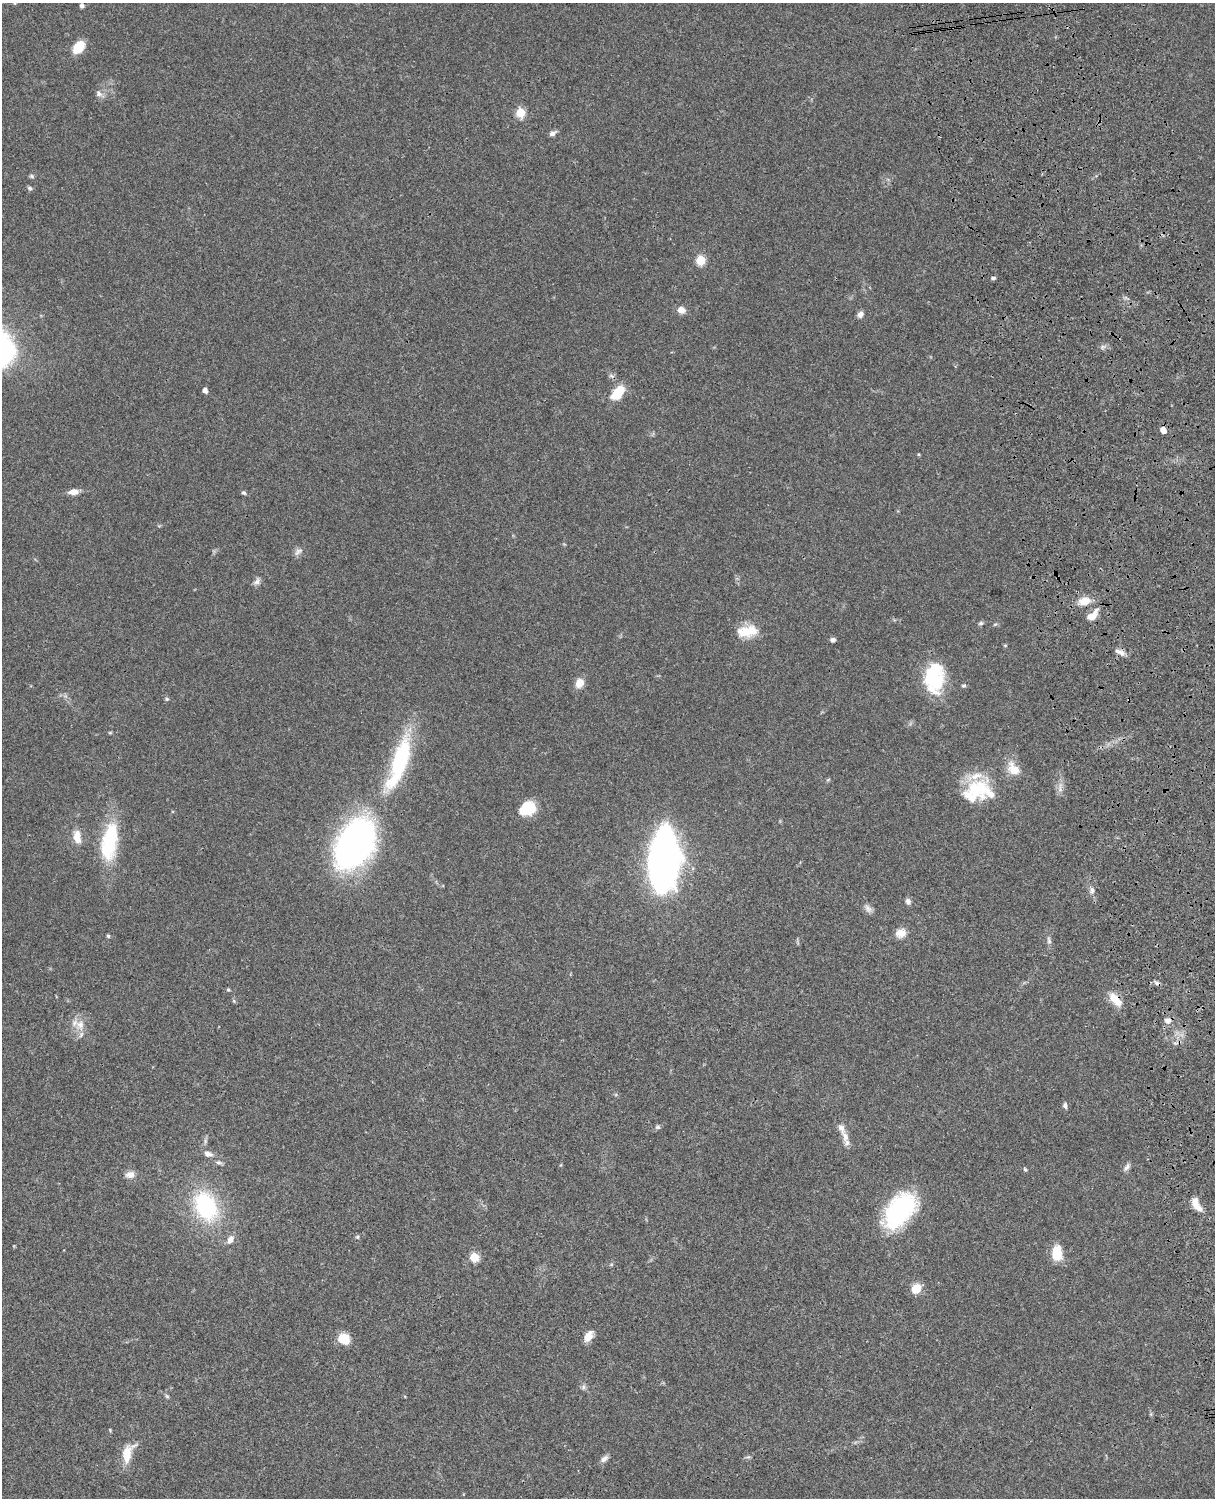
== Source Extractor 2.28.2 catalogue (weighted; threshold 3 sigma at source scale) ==
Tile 6 of 4 x 3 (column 2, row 2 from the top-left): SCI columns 1335-2547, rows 1775-3270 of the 5091 x 4931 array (HDU 1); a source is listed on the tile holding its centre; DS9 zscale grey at full resolution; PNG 1217 x 1500 px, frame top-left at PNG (2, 3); no overlay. Shown black and unused: <1% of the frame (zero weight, under 3 of 4 exposures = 6% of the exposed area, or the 3 px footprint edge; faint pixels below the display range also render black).
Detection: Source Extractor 2.28.2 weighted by HDU 2 'WHT'; one run over the whole footprint, this tile lists its part. Background 0.0755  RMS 0.0058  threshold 0.026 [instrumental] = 3 sigma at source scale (4.5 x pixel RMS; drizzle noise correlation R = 1.50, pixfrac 1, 0.05/0.05 arcsec/px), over >= 5 px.
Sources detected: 81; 2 inside a brighter object's white glare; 1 cosmic-ray / hot-pixel residue — not listed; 3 inside a brighter listed object's ellipse — not listed separately; the other 75 listed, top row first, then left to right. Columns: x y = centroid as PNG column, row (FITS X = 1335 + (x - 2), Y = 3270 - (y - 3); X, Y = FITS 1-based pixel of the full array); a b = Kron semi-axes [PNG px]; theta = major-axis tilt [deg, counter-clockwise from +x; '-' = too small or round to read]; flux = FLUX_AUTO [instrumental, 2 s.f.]
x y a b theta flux
82 6 5 5 - 1.4
79 47 15 10 51 11
99 94 10 8 -41 2.4
520 113 5 5 - 26
553 133 10 6 27 2.1
32 176 7 4 -28 0.99
30 188 7 4 -28 1.1
701 260 5 5 - 27
993 278 6 4 14 1.1
681 310 8 7 - 4.6
860 314 7 6 - 2.6
1102 347 7 4 72 1.1
611 376 8 5 -20 1.3
205 390 4 4 - 3.3
618 393 19 11 49 13
1163 430 5 4 - 6.1
73 492 13 7 5 4
244 493 6 5 - 1
298 551 14 7 38 2.4
257 581 11 7 63 2.2
1084 601 14 9 9 7.6
1092 616 14 7 47 7.4
981 623 7 5 15 1.1
995 624 6 3 19 0.73
747 631 25 14 8 13
833 640 6 5 - 1.6
1005 645 6 4 0 0.57
1120 652 16 6 -23 3.1
936 681 31 20 69 28
580 683 8 7 - 7.7
964 686 6 5 - 0.97
167 699 5 4 - 0.81
110 733 6 4 1 0.63
399 762 69 17 71 60
1013 769 19 13 -51 9.1
1060 788 17 6 86 3.4
974 789 48 23 -8 30
526 810 21 11 24 16
77 837 17 9 -83 6.8
109 841 44 17 80 40
355 844 42 26 63 250
664 861 52 22 86 340
1092 891 8 6 90 1.9
908 901 8 6 -63 2
868 908 12 8 -51 2.6
900 933 13 11 20 5.3
108 936 5 5 - 0.8
1049 940 10 5 -78 1.8
228 990 5 4 - 0.75
1115 999 20 10 -48 8
234 1001 6 4 -71 0.72
1168 1020 8 7 - 3.2
80 1025 17 12 77 7.2
1065 1105 9 5 -84 1.5
658 1127 7 6 - 1.2
845 1137 17 8 -75 5
208 1154 11 7 -13 2.9
219 1162 9 5 -9 1.5
1127 1167 12 6 50 2
1025 1169 6 4 -66 0.78
130 1175 12 9 9 3.8
1196 1204 18 8 -61 6.5
206 1206 22 15 -65 71
900 1210 39 22 51 74
357 1237 5 5 - 0.82
230 1240 12 7 59 3.6
1057 1253 16 10 -89 13
474 1257 5 5 - 31
916 1289 9 8 - 10
588 1336 14 8 58 5
344 1339 11 9 -31 12
583 1387 7 4 89 1.2
167 1396 6 5 - 0.88
127 1453 26 12 71 11
604 1459 12 6 40 2.4
Overlapping masked pixels (flux is a lower limit): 1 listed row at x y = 1115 999